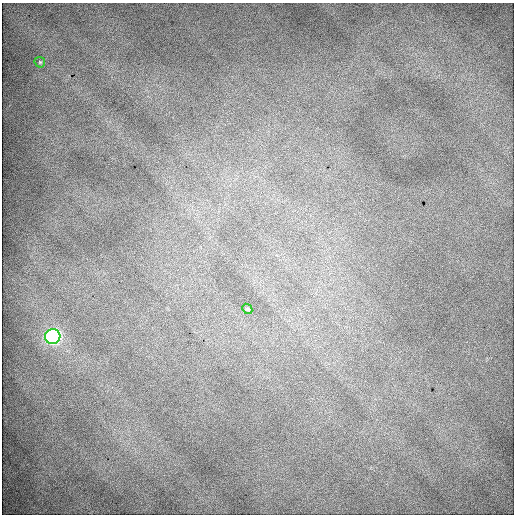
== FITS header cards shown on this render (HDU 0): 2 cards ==
NAXIS1  =                  512 / Axis length
NAXIS2  =                  512 / Axis length

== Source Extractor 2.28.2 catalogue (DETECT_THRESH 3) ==
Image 512 x 512 px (HDU 0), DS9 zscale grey, 1 PNG px = 1 image px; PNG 516 x 516 px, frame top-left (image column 1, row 512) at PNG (2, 3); each listed source drawn as its Kron ellipse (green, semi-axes under 4 px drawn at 4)
Background 1880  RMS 9.8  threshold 29.5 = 3 sigma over >= 5 px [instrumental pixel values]
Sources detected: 3; all 3 listed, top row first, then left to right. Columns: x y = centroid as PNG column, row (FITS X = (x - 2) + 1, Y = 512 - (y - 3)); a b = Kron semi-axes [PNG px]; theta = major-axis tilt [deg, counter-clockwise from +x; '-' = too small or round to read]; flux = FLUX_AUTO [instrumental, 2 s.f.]
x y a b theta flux
40 62 6 5 - 840
247 309 5 4 - 840
53 337 8 7 - 150000